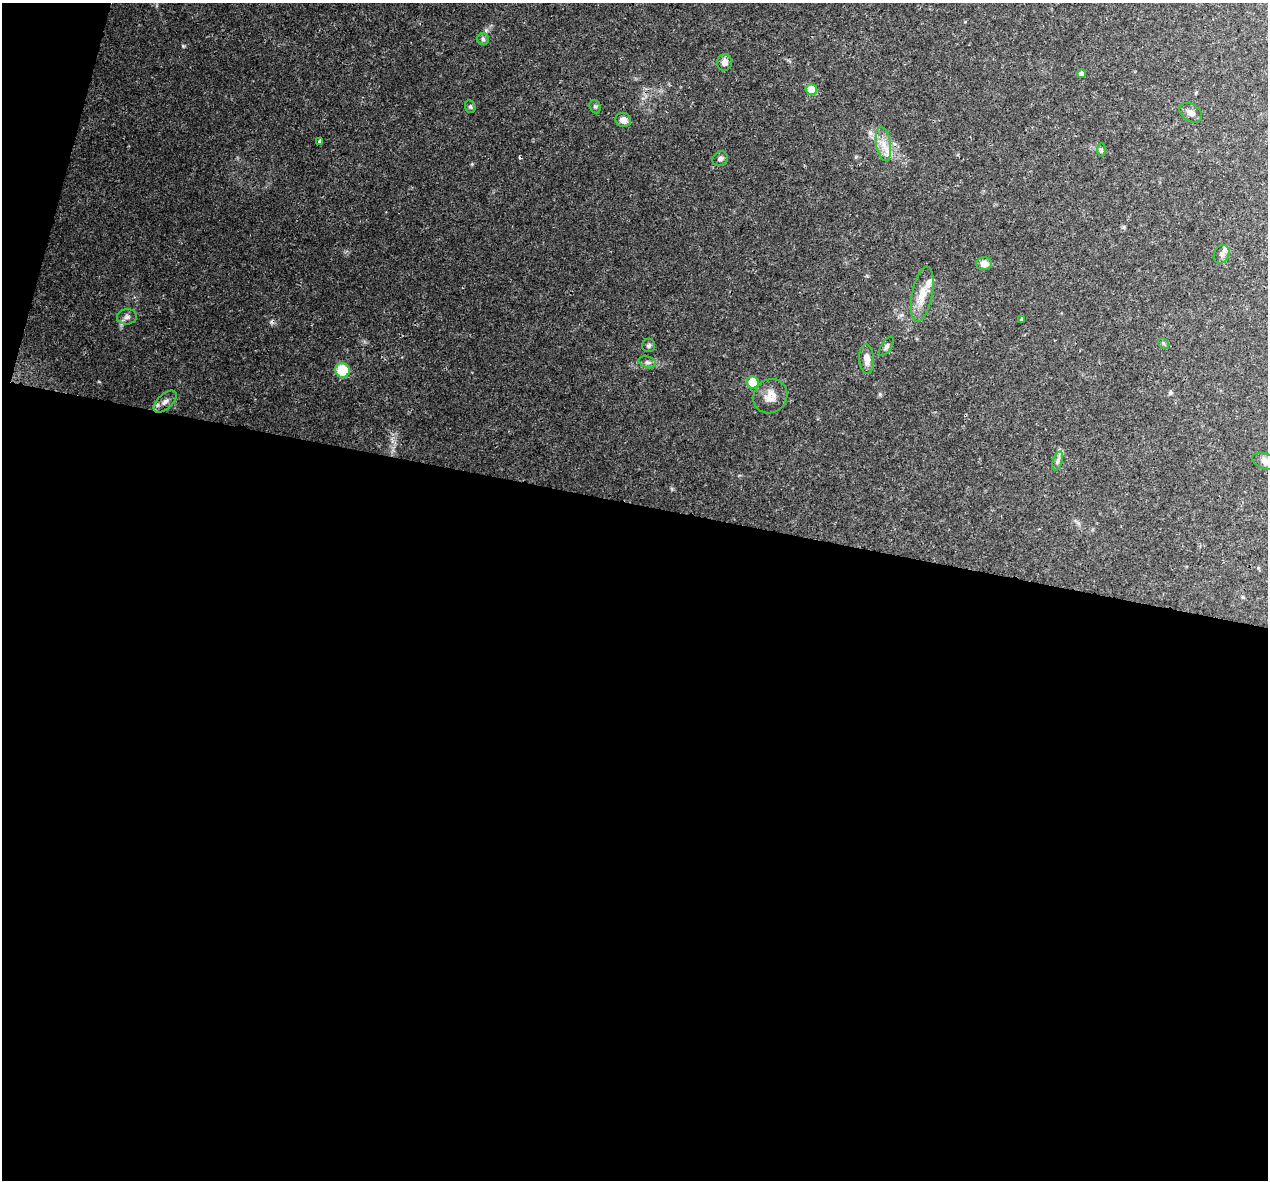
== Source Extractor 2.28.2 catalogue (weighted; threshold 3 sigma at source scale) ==
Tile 13 of 4 x 4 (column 1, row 4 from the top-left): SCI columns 15-1280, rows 279-1456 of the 5100 x 5330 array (HDU 1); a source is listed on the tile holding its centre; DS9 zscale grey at full resolution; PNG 1270 x 1182 px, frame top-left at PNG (2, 3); each listed source drawn as its Kron ellipse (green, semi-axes under 4 px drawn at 4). Shown black and unused: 59% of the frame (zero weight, under 3 of 4 exposures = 5% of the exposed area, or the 3 px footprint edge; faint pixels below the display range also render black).
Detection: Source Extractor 2.28.2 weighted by HDU 2 'WHT'; one run over the whole footprint, this tile lists its part. Background 0.0316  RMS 0.0021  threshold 0.00955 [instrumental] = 3 sigma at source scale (4.5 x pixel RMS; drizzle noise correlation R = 1.50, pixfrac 1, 0.0396/0.0396 arcsec/px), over >= 5 px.
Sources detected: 30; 1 cosmic-ray / hot-pixel residue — neither listed nor drawn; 1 inside a brighter listed object's ellipse — not listed separately; the other 28 listed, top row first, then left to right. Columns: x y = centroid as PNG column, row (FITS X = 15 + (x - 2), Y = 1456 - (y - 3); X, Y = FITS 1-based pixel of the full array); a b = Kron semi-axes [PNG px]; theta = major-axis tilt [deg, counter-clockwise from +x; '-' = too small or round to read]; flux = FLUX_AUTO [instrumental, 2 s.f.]
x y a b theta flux
483 39 6 6 - 0.44
725 62 8 7 - 1.1
1081 73 4 4 - 0.64
811 90 6 5 - 5.2
470 107 6 5 - 0.35
595 107 7 5 -67 0.38
1191 113 12 8 -34 1.2
623 120 8 6 -19 1.2
319 141 3 3 - 0.31
883 144 17 7 -80 2.2
1101 150 7 4 90 0.33
720 159 8 7 - 0.61
1222 254 9 7 66 0.87
984 264 8 6 1 1.6
922 294 28 10 79 3.5
127 317 10 7 6 0.88
1022 319 3 3 - 1.2
1163 343 6 4 -45 0.29
649 346 6 6 - 0.43
886 346 11 5 57 0.5
867 359 15 7 -85 1.8
647 362 9 5 -18 0.63
342 370 7 7 - 7.1
753 382 6 6 - 6.4
770 396 18 16 47 2.7
165 402 14 7 42 1.2
1058 461 10 4 72 0.65
1266 461 15 8 -18 1.9
Isophote crosses this tile's border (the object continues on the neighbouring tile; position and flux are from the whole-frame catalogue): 1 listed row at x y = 1266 461